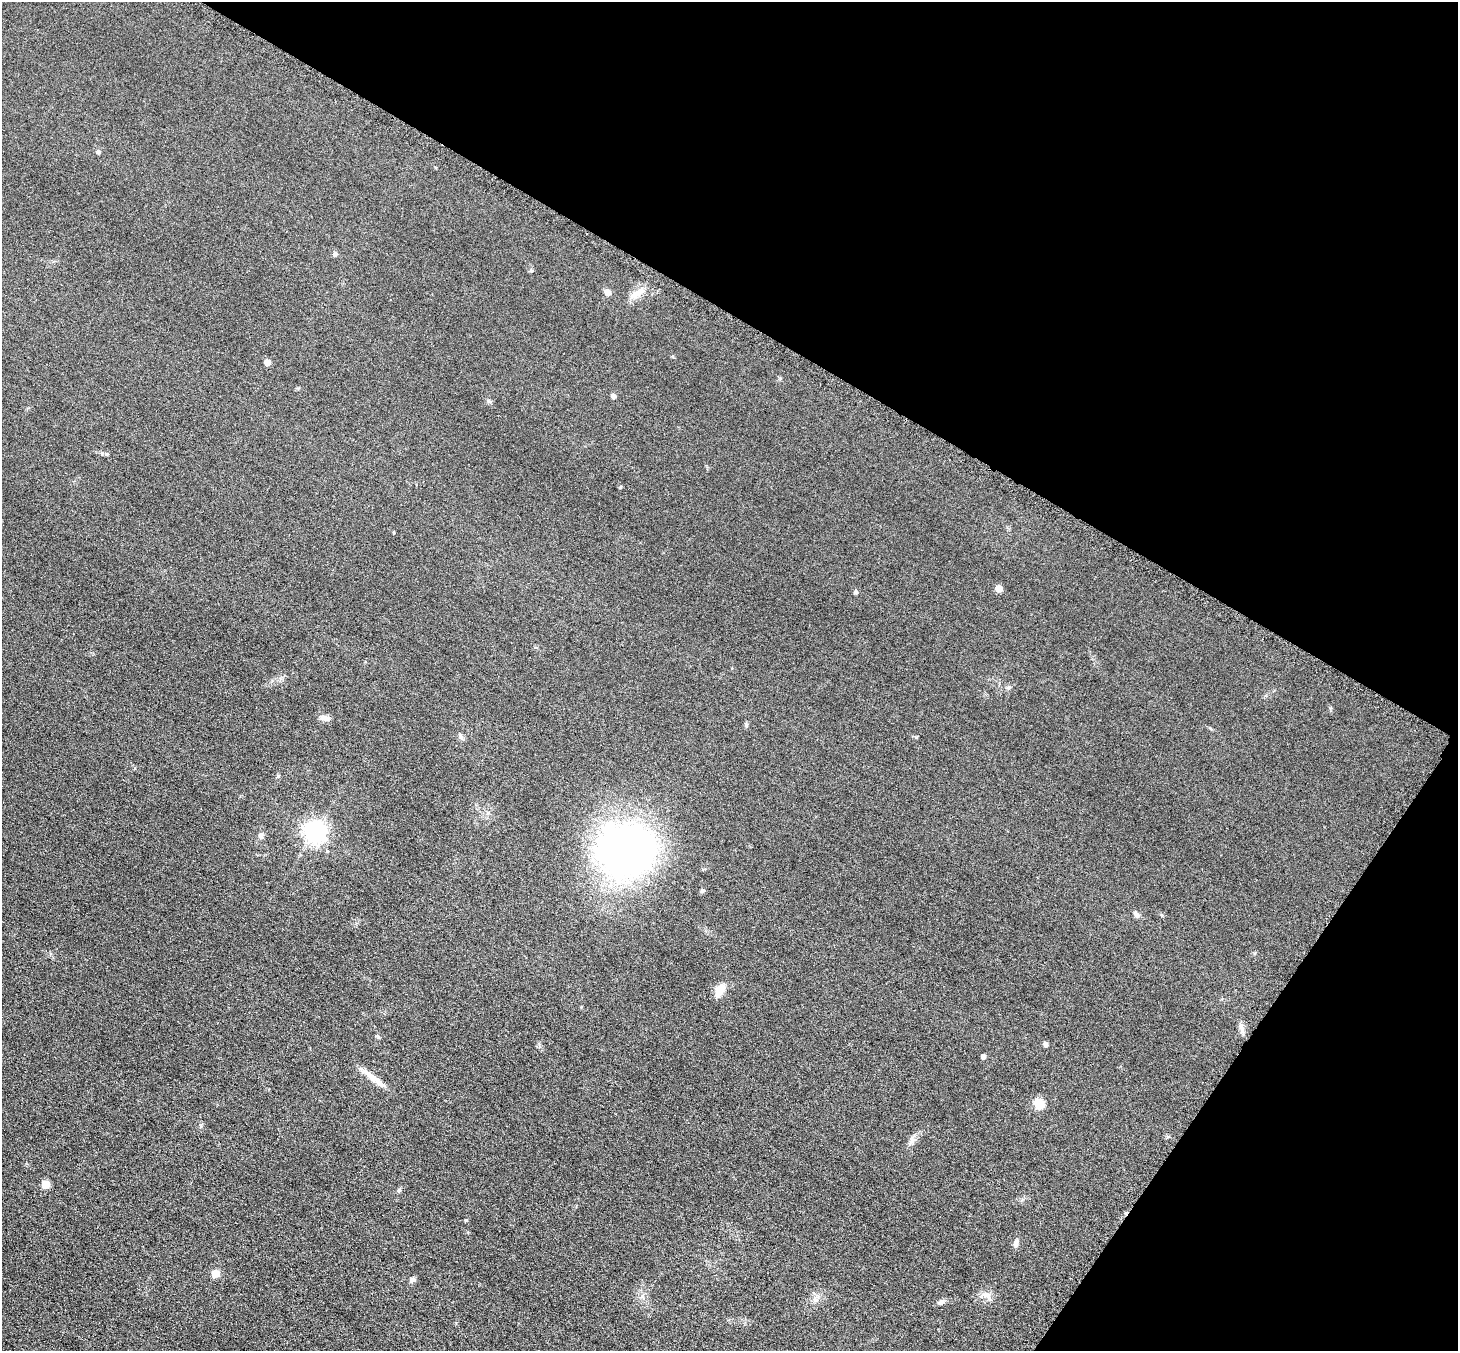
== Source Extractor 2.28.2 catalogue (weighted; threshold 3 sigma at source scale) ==
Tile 8 of 4 x 4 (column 4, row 2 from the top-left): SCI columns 4391-5846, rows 3009-4357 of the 5861 x 5868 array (HDU 1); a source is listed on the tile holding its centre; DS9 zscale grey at full resolution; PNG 1460 x 1353 px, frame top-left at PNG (2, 2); no overlay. Shown black and unused: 30% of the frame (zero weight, under 3 of 6 exposures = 2% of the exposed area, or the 3 px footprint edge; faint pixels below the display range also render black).
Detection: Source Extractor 2.28.2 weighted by HDU 2 'WHT'; one run over the whole footprint, this tile lists its part. Background 0.0929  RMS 0.01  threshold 0.0408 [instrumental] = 3 sigma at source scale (4.09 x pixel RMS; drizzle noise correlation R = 1.36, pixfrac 0.8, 0.05/0.05 arcsec/px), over >= 5 px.
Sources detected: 38; all 38 listed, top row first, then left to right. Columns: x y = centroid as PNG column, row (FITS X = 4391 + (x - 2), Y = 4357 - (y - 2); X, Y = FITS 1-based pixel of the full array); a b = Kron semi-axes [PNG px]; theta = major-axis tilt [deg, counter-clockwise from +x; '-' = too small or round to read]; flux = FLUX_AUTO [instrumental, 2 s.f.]
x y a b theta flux
99 152 5 5 - 2.1
335 254 6 5 - 2.1
531 271 6 4 1 1.1
608 292 5 5 - 10
637 293 22 8 31 9.1
267 362 5 4 - 12
613 396 4 4 - 4.5
489 401 7 4 -2 1.5
998 588 5 5 - 11
856 592 5 5 - 1.9
1009 688 7 6 - 1.9
324 718 13 7 -8 4.5
746 725 6 4 49 1.3
461 736 8 5 -76 2.4
278 776 5 5 - 1.1
315 832 8 7 - 570
261 835 7 6 - 2.8
626 850 66 58 -4 390
702 891 6 5 - 1.7
1136 914 9 6 -54 2.7
1255 953 5 3 - 0.92
720 990 17 10 60 11
1241 1027 14 6 -77 4.3
1046 1044 4 4 - 3.5
983 1056 5 4 - 3.8
370 1076 31 8 -36 12
1039 1103 6 5 - 51
201 1126 6 4 89 1.4
912 1140 11 6 79 3.8
45 1184 5 5 - 24
399 1190 6 5 - 1.5
466 1220 4 4 - 1
1016 1243 10 7 76 3.7
216 1273 5 5 - 19
413 1279 7 6 - 2.6
986 1295 15 8 -39 6
815 1300 7 4 -19 2
941 1302 10 6 31 2.8
Unlisted compact peaks at least as high as the median listed source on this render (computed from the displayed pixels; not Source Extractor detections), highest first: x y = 106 454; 620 487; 916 737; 378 1037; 1330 708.